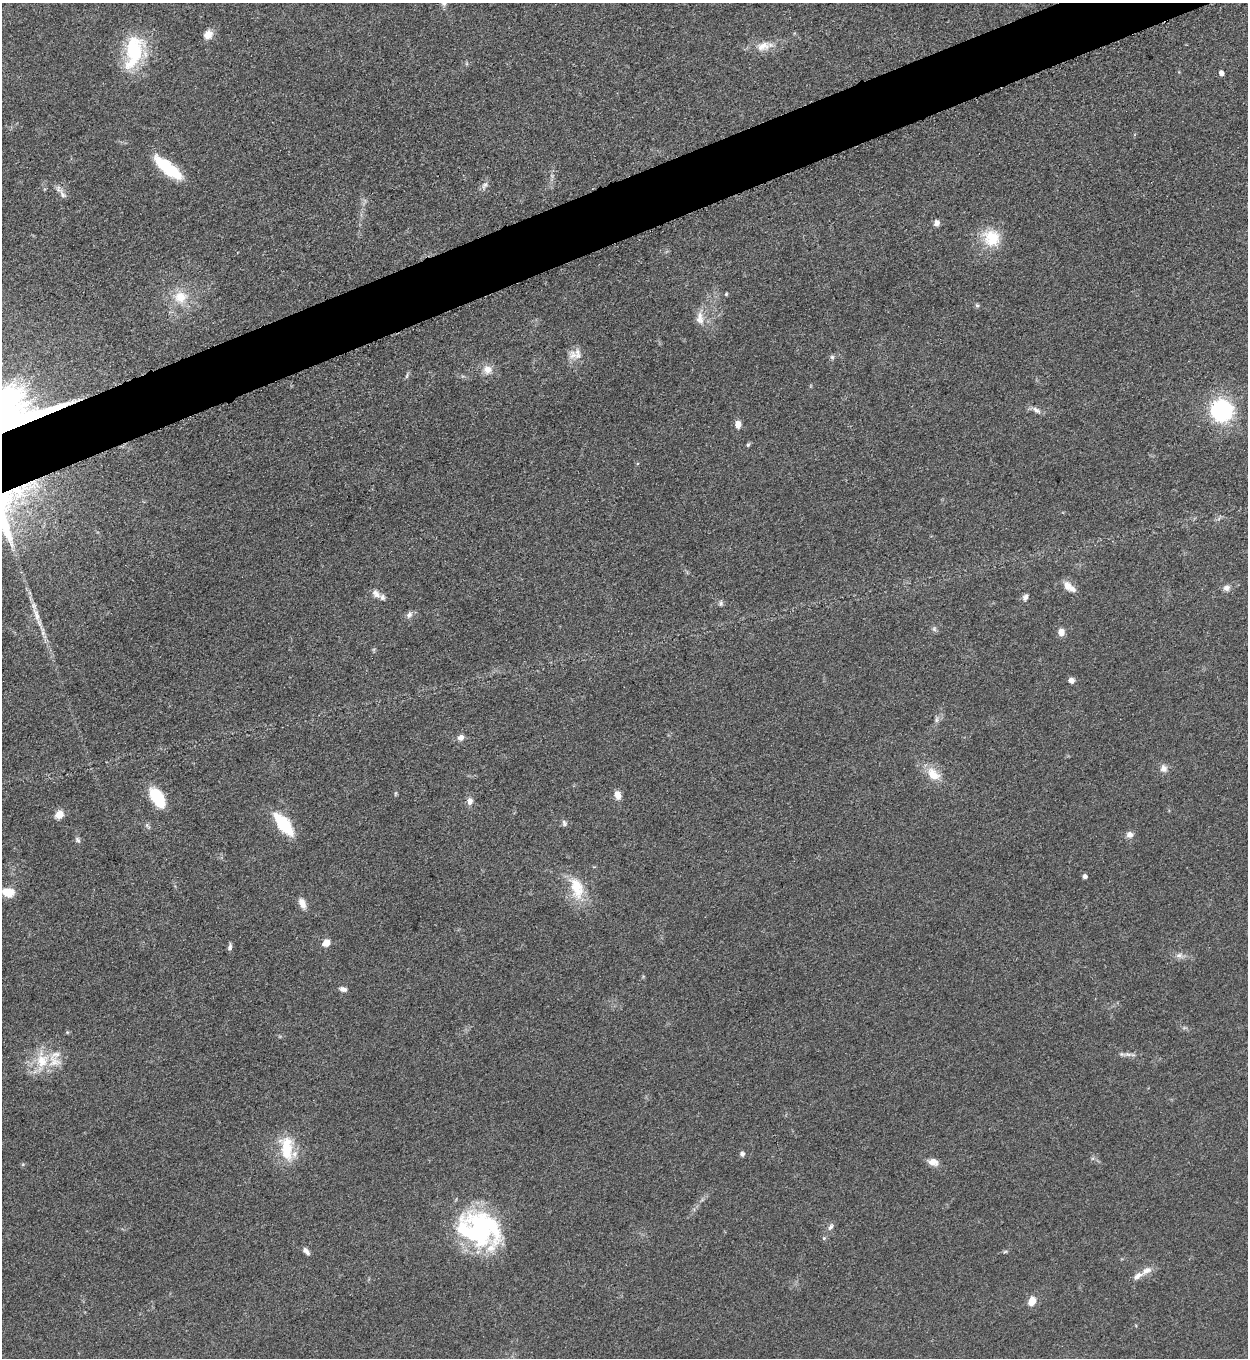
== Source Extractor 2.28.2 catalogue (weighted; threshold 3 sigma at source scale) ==
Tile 10 of 4 x 4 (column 2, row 3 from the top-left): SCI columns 1533-2778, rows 1366-2721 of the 5427 x 5438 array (HDU 1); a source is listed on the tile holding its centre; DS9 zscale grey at full resolution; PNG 1250 x 1360 px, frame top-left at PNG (2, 3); no overlay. Shown black and unused: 4% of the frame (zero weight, under 3 of 5 exposures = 1% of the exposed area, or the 3 px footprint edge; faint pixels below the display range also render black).
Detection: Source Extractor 2.28.2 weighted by HDU 2 'WHT'; one run over the whole footprint, this tile lists its part. Background 0.0634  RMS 0.0057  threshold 0.0255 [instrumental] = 3 sigma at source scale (4.5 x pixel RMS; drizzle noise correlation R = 1.50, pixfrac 1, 0.05/0.05 arcsec/px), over >= 5 px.
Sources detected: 72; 6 inside a brighter listed object's ellipse — not listed separately; the other 66 listed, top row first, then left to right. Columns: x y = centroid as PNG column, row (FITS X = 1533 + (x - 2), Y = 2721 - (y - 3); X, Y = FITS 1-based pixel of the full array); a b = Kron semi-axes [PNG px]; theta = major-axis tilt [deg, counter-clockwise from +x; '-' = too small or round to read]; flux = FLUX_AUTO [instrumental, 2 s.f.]
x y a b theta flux
444 3 8 6 74 1.7
208 34 12 10 49 4.8
764 46 26 12 13 8.7
134 51 43 23 78 38
1221 73 4 4 - 3.2
168 168 32 10 -39 31
484 185 12 6 59 2.3
62 194 17 7 -58 3.1
936 223 8 6 67 2.8
992 238 25 24 - 18
726 294 5 4 - 0.66
180 297 18 16 7 13
977 305 6 5 - 1
700 318 19 10 -85 5.9
573 355 13 13 - 5.5
832 357 6 6 - 1.2
487 370 12 12 - 5.6
407 376 8 4 80 1
1036 410 12 7 -34 2.7
1222 410 20 19 - 61
738 424 7 6 - 4.3
748 445 6 5 - 0.88
18 492 24 15 -61 21
1068 586 13 10 -65 4.8
1227 588 9 8 - 2.7
376 594 14 8 -44 3.3
1025 597 8 6 64 2.1
721 603 7 6 - 1.4
36 615 25 7 -72 6.6
409 615 11 7 52 2.2
934 629 7 6 - 1.2
1061 632 8 7 - 4.5
1071 680 5 5 - 3.6
936 720 7 4 71 1.3
460 737 8 6 41 2.7
1164 768 10 9 - 3.2
933 774 21 13 -47 10
396 793 6 4 71 0.68
617 795 10 7 -72 4.9
157 798 20 10 -58 27
470 801 9 8 - 2.8
59 815 9 7 41 6.1
564 823 9 5 -81 1.4
283 824 19 8 -51 42
1130 835 8 8 - 2.9
77 840 9 6 -57 1.4
1084 876 4 4 - 2.2
576 889 30 16 -63 17
8 892 14 10 -8 8.8
302 903 13 7 -66 4.4
326 943 8 6 35 5.4
230 947 9 5 76 1.6
1179 955 11 6 1 2.6
343 989 10 6 -15 2.2
1128 1054 10 5 -8 2.3
42 1061 21 18 70 17
287 1150 32 17 -79 21
742 1154 5 5 - 2
933 1162 11 8 -14 4.5
830 1227 10 5 62 1.9
479 1229 45 34 -19 100
824 1238 6 5 - 0.89
306 1251 10 5 -48 2.4
1005 1252 6 4 20 0.76
1147 1271 15 8 27 4.5
1032 1301 10 7 66 6.1
Overlapping masked pixels (flux is a lower limit): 1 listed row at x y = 18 492
Isophote crosses this tile's border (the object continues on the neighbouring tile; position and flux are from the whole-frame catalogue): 1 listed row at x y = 444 3